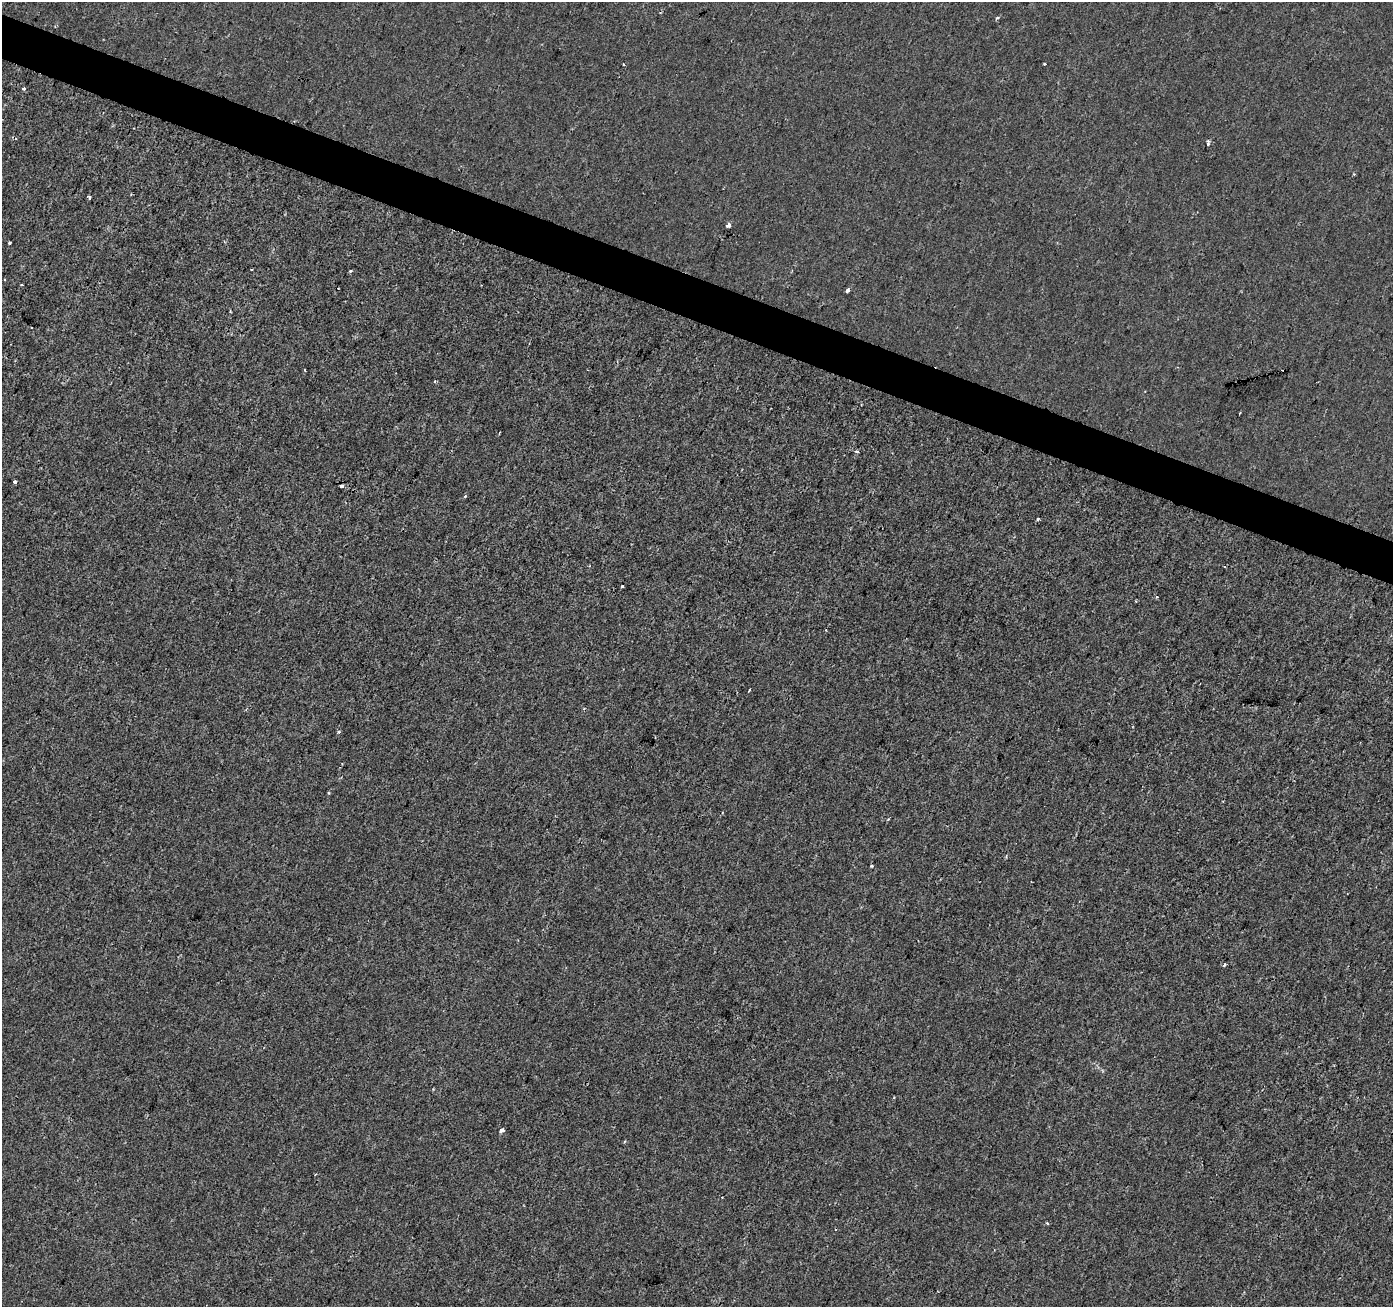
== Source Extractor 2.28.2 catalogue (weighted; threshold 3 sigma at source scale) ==
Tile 11 of 4 x 4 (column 3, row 3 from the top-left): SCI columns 2790-4180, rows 1580-2884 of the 5571 x 5702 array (HDU 1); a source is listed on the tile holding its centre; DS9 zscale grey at full resolution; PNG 1395 x 1309 px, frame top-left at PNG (2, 2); no overlay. Shown black and unused: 3% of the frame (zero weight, under 2 of 3 exposures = <1% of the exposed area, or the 3 px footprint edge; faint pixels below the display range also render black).
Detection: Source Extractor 2.28.2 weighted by HDU 2 'WHT'; one run over the whole footprint, this tile lists its part. Background -2.97e-04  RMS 0.0026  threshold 0.0116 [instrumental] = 3 sigma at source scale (4.5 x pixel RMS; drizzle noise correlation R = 1.50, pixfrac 1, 0.0396/0.0396 arcsec/px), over >= 5 px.
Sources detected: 30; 3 cosmic-ray / hot-pixel residue — not listed; the other 27 listed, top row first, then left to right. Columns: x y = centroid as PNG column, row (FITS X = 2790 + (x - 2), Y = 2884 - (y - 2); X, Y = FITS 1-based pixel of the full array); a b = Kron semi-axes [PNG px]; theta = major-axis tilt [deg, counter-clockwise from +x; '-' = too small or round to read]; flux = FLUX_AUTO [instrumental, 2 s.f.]
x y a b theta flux
997 18 6 3 36 0.34
623 64 4 2 - 0.21
23 88 3 3 - 1.3
15 138 4 3 - 0.42
1208 143 7 3 87 0.58
89 198 3 3 - 0.82
729 226 4 3 - 7.2
9 243 3 3 - 1.1
350 271 4 3 - 0.38
22 285 3 2 - 0.34
847 290 4 3 - 1.9
31 327 3 3 - 0.53
435 381 3 2 - 0.45
856 451 6 3 -1 0.33
15 482 3 3 - 1.6
341 486 4 3 - 2.9
465 496 3 3 - 0.39
1038 519 3 3 - 0.67
1224 566 3 2 - 0.22
622 586 3 3 - 0.86
1157 597 3 3 - 1.2
749 690 3 2 - 0.42
339 732 4 3 - 0.43
871 866 3 3 - 0.34
1224 965 3 3 - 0.68
501 1130 4 3 - 1.2
1047 1223 3 3 - 0.36